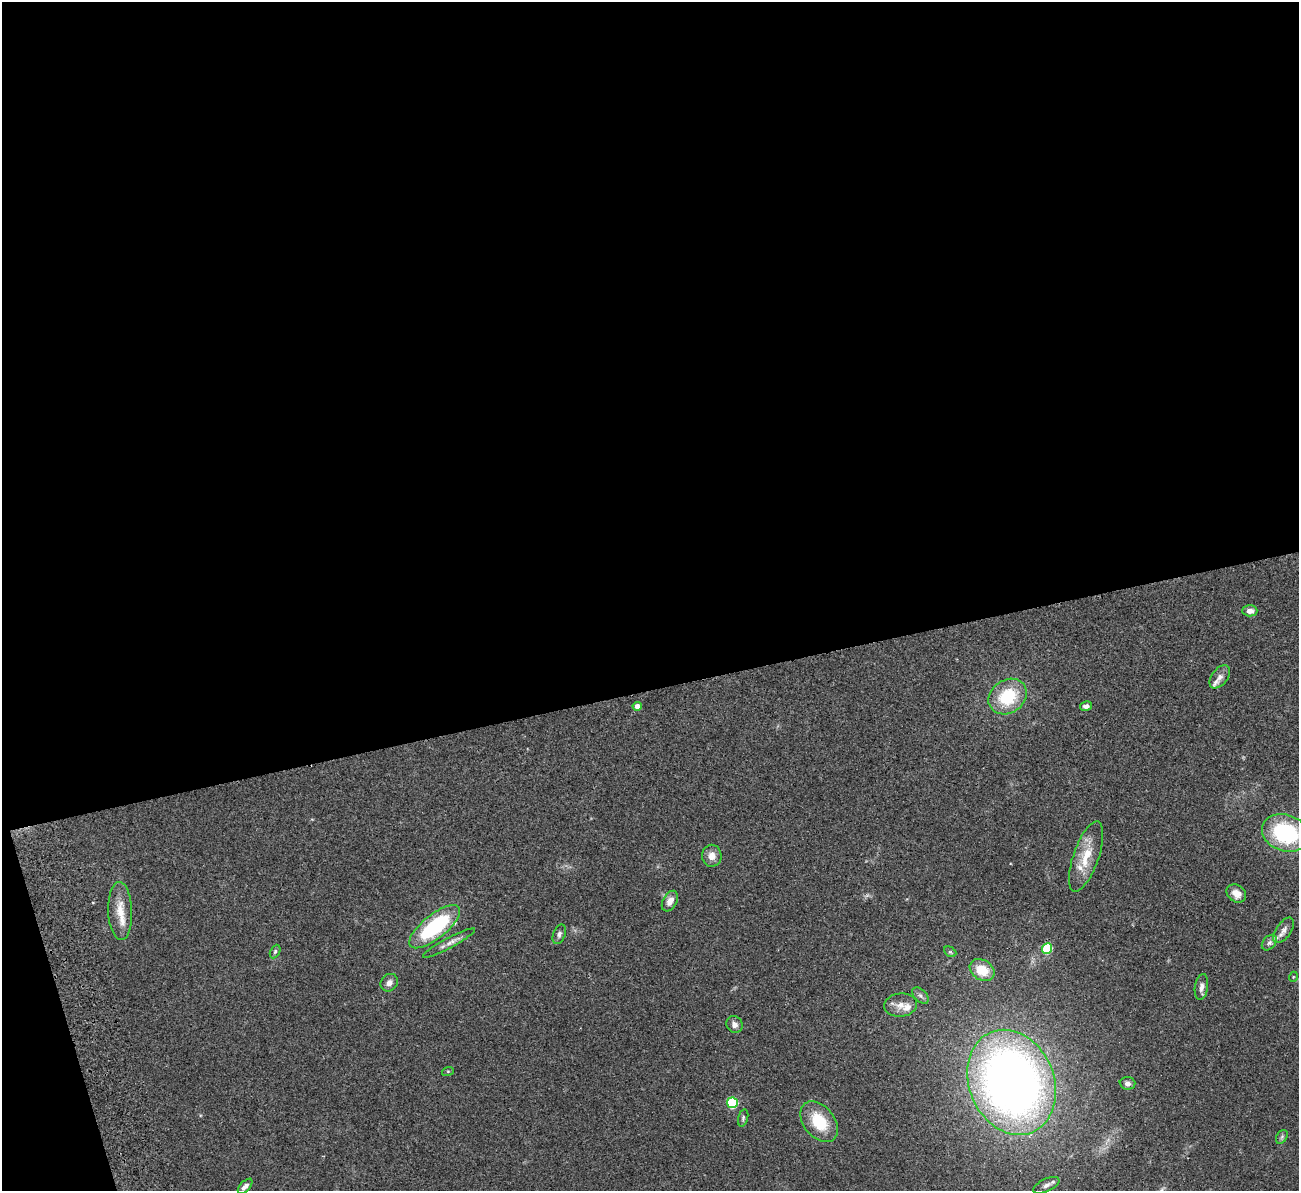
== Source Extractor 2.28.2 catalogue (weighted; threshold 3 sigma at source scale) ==
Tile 1 of 4 x 4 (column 1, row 1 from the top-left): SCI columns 57-1353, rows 3733-4921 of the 5300 x 5207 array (HDU 1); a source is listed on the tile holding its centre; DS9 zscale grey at full resolution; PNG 1301 x 1193 px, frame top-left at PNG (2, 2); each listed source drawn as its Kron ellipse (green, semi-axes under 4 px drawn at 4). Shown black and unused: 59% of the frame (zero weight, under 2 of 3 exposures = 3% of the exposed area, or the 3 px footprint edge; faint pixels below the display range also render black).
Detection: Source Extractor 2.28.2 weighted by HDU 2 'WHT'; one run over the whole footprint, this tile lists its part. Background 0.0951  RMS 0.0086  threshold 0.0389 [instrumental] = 3 sigma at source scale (4.5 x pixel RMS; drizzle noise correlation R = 1.50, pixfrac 1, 0.05/0.05 arcsec/px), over >= 5 px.
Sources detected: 39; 4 inside a brighter listed object's ellipse — not listed separately; the other 35 listed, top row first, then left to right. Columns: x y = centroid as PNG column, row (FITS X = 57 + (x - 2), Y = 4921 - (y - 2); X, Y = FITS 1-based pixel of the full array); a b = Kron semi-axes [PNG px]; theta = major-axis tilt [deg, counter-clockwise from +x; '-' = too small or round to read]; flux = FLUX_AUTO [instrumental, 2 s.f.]
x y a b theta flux
1250 611 7 5 -1 4.7
1220 677 13 8 52 4.7
1008 697 20 16 35 40
637 706 4 4 - 5.7
1086 706 6 4 13 2.8
1285 833 24 18 -19 73
712 856 11 9 -89 7.2
1086 856 37 12 71 21
1236 893 10 8 -35 7.3
670 901 11 7 60 6.6
120 911 29 12 -88 15
435 927 31 12 39 80
1284 930 14 7 56 4.8
559 934 10 6 69 2.7
449 943 29 5 28 5.9
1269 943 9 6 48 2.8
1047 949 5 5 - 47
275 951 7 4 64 1.5
950 952 6 4 -29 1.1
982 970 13 10 -33 20
1293 977 5 3 - 0.69
389 983 9 8 - 4.2
1201 987 13 6 82 4.1
920 996 10 6 -45 2.7
900 1005 16 11 7 8
734 1024 9 7 -53 4.4
448 1071 6 4 18 0.9
1012 1082 54 42 -67 670
1127 1083 8 6 -4 3.2
732 1103 5 5 - 66
743 1118 9 5 76 1.7
819 1122 23 15 -51 30
1282 1137 7 5 59 1.8
1046 1185 14 6 26 3.8
245 1186 9 5 46 3.9
Isophote crosses this tile's border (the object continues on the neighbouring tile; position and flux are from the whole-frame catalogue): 1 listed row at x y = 1285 833